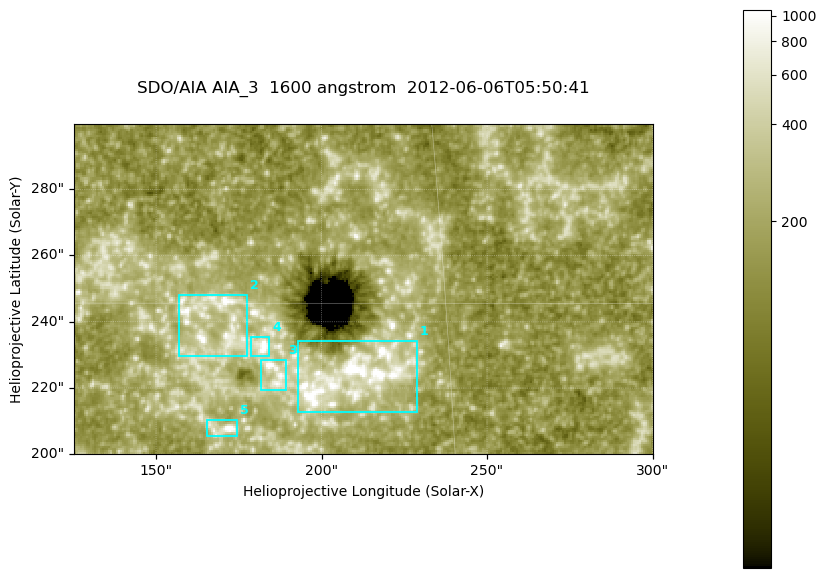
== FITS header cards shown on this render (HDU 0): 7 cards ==
TELESCOP= 'SDO/AIA '
INSTRUME= 'AIA_3   '
WAVELNTH=                 1600
WAVEUNIT= 'angstrom'
DATE-OBS= '2012-06-06T05:50:41.13'
CTYPE1  = 'HPLN-TAN'
CTYPE2  = 'HPLT-TAN'

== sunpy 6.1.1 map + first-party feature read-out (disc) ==
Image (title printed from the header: SDO/AIA AIA_3  1600 angstrom  2012-06-06T05:50:41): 287 x 164 px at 0.609 arcsec/px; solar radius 946 arcsec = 1552 px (partial field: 0.6% of the solar disc is inside the frame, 100% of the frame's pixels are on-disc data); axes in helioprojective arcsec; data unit not stated in the header (colour bar unlabelled)
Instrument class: DISC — disc imager (sunpy class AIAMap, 1600 A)
Bright regions (active regions / flare kernels): reference = the on-disc median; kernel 3 px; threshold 5 sigma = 318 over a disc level ~179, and >= 1.15x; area >= 47 px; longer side >= 3 px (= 1.8 arcsec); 5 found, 5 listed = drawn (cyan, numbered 1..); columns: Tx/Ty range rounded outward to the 2 arcsec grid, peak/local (2 s.f.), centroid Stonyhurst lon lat
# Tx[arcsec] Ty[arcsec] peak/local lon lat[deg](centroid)
1 192..230 212..234 17 +13 +14
2 156..178 230..248 6.6 +11 +15
3 182..190 218..230 7.3 +12 +14
4 178..184 230..236 8.3 +11 +14
5 164..176 204..210 7.8 +11 +13